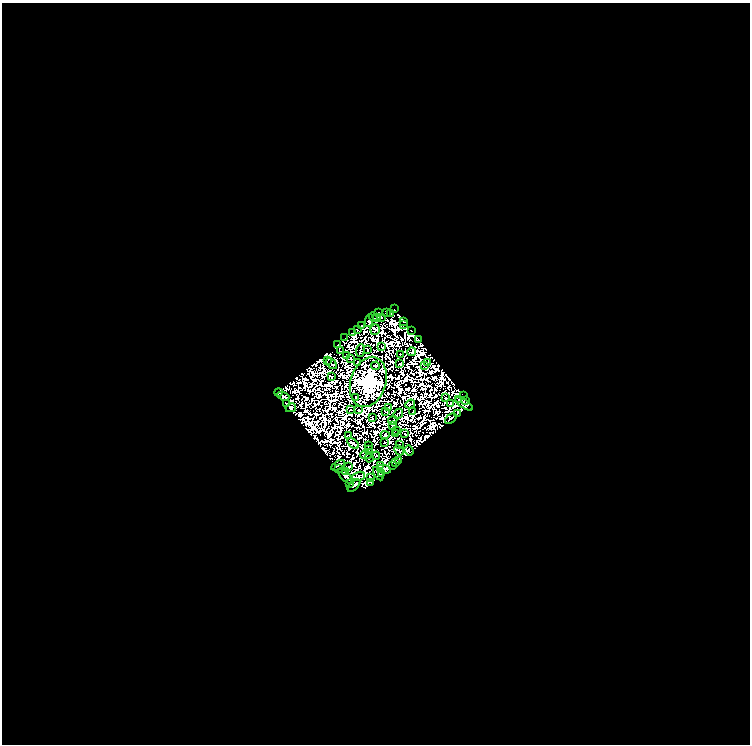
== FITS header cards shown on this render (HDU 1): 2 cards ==
NAXIS1  =                  748
NAXIS2  =                  742

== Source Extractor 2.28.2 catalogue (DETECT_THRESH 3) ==
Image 748 x 742 px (HDU 1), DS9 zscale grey, 1 PNG px = 1 image px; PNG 752 x 746 px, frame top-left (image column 1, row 742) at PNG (2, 3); each listed source drawn as its Kron ellipse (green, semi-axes under 4 px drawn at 4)
Background 0.0236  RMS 5.4e-06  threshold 1.62e-05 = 3 sigma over >= 5 px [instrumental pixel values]
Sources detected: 161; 71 with non-positive FLUX_AUTO (blend fragments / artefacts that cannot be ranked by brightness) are neither listed nor drawn; the other 90 listed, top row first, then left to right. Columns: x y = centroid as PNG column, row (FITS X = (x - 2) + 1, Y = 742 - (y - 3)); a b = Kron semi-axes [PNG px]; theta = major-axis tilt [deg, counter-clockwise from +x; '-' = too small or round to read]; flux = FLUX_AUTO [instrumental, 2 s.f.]
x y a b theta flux
394 309 3 2 - 0.26
386 312 3 3 - 1.2
378 313 4 2 - 0.62
391 313 3 2 - 0.27
373 317 5 2 - 0.57
377 317 3 2 - 0.43
382 317 3 2 - 0.21
369 321 6 3 80 0.47
404 321 3 2 - 0.3
361 325 3 2 - 0.54
403 325 2 2 - 1.1
357 329 4 2 - 0.69
375 329 5 5 - 0.0011
411 330 2 2 - 0.43
353 333 3 2 - 0.62
345 337 3 2 - 0.21
418 340 4 3 - 0.47
338 344 2 2 - 0.13
382 347 3 2 - 0.3
368 350 3 2 - 0.094
340 351 3 2 - 0.034
360 351 6 2 82 1.1
412 352 4 3 - 1
400 355 3 2 - 0.17
347 356 2 2 - 0.69
350 359 3 2 - 0.19
328 360 3 2 - 0.38
358 362 3 2 - 0.16
427 362 2 2 - 0.79
331 363 6 3 -48 0.33
400 364 3 2 - 0.77
425 365 2 2 - 0.26
376 366 4 2 - 0.044
331 377 3 2 - 0.18
368 382 26 17 73 1300
278 393 4 3 - 1.2
283 396 6 4 -22 0.23
463 396 2 2 - 0.32
356 397 3 2 - 0.16
446 398 3 2 - 0.77
459 399 3 2 - 1
466 400 4 2 - 0.95
286 404 3 3 - 0.29
410 404 5 2 - 0.031
451 404 4 3 - 0.45
464 404 10 3 -34 0.4
291 408 5 3 - 1.5
388 408 3 2 - 0.19
350 410 2 2 - 0.1
359 410 2 2 - 0.48
386 411 4 2 - 0.19
413 411 3 2 - 0.22
457 413 4 2 - 0.74
398 414 5 2 - 0.19
372 418 3 2 - 0.42
451 419 6 3 40 0.51
393 420 5 2 - 0.056
393 426 2 2 - 0.64
397 430 2 2 - 0.2
396 434 3 2 - 0.17
405 434 2 2 - 0.37
348 435 3 2 - 0.46
385 435 4 3 - 0.31
384 442 3 2 - 0.49
353 443 7 2 -35 0.34
399 444 3 2 - 0.32
368 446 2 2 - 0.12
369 450 3 2 - 0.082
399 450 5 2 - 0.52
409 451 5 3 - 0.78
366 455 5 2 - 0.67
376 456 4 2 - 0.44
369 458 4 2 - 0.062
398 461 3 3 - 0.24
396 463 4 3 - 0.36
338 465 8 2 29 0.63
380 465 3 2 - 0.23
349 466 3 2 - 0.41
392 466 2 2 - 0.4
338 469 3 2 - 0.72
384 469 7 4 -11 0.13
346 472 3 3 - 0.23
378 474 7 2 -58 0.83
382 474 3 3 - 0.39
345 476 9 4 -45 0.31
358 476 7 3 18 0.42
371 478 4 2 - 0.28
371 482 4 2 - 0.86
349 483 2 2 - 0.26
354 486 8 3 44 0.78
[71 non-positive-flux detections neither listed nor drawn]